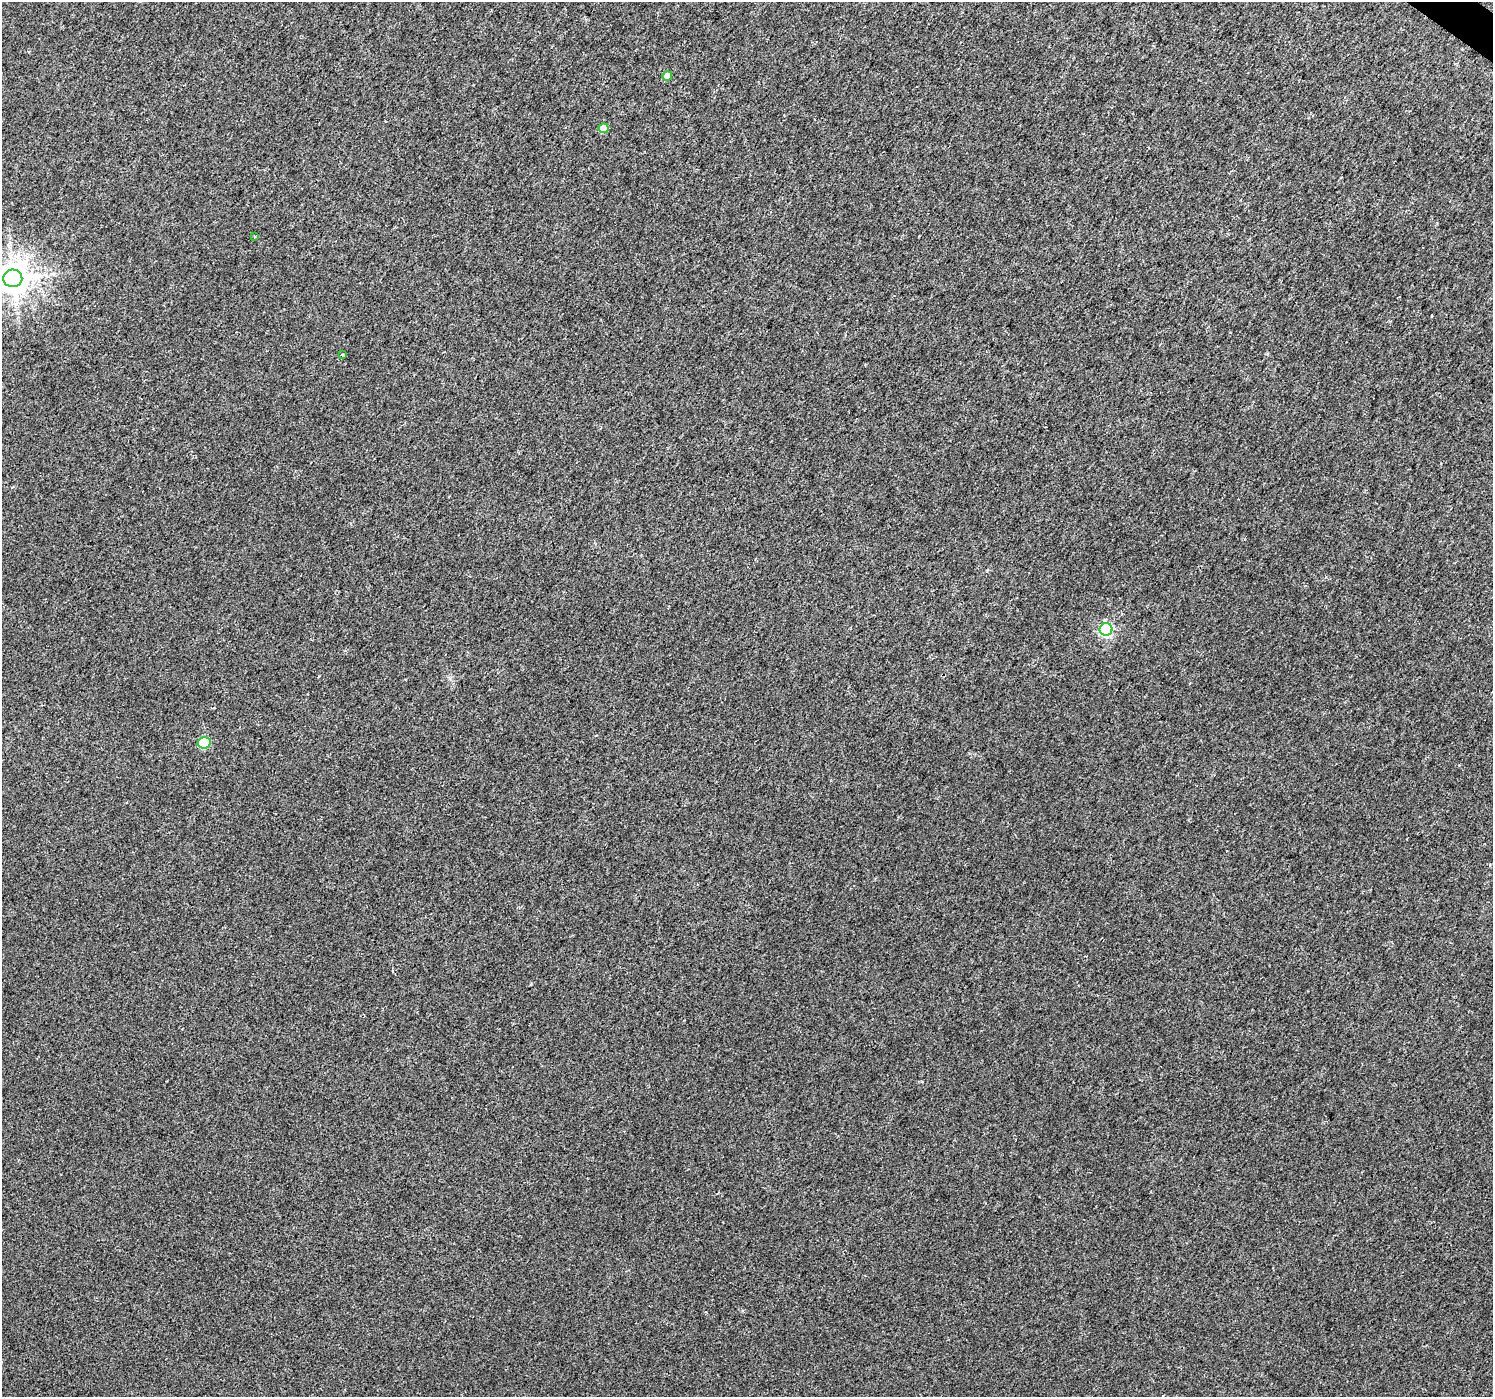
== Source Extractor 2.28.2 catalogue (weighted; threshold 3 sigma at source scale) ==
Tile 10 of 4 x 4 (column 2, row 3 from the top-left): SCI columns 1497-2987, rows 1645-3039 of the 5973 x 6013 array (HDU 1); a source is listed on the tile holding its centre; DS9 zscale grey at full resolution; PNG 1495 x 1399 px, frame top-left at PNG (2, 2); each listed source drawn as its Kron ellipse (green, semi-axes under 4 px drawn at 4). Shown black and unused: <1% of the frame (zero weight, under 2 of 3 exposures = <1% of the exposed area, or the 3 px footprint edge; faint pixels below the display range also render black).
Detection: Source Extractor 2.28.2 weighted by HDU 2 'WHT'; one run over the whole footprint, this tile lists its part. Background 0.011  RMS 0.01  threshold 0.0457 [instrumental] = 3 sigma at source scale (4.5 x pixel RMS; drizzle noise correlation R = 1.50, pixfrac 1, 0.0396/0.0396 arcsec/px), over >= 5 px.
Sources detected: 7; all 7 listed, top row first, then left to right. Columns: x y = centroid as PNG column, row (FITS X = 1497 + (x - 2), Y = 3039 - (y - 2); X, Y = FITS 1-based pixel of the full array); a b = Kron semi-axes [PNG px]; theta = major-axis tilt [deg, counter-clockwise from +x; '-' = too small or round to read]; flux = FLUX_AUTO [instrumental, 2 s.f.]
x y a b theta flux
667 76 5 4 - 11
604 128 5 5 - 17
255 236 4 2 - 0.83
13 278 9 8 - 1800
342 355 3 2 - 1
1106 629 6 6 - 180
204 743 6 5 - 62
Isophote crosses this tile's border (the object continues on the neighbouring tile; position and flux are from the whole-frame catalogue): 1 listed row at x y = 13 278